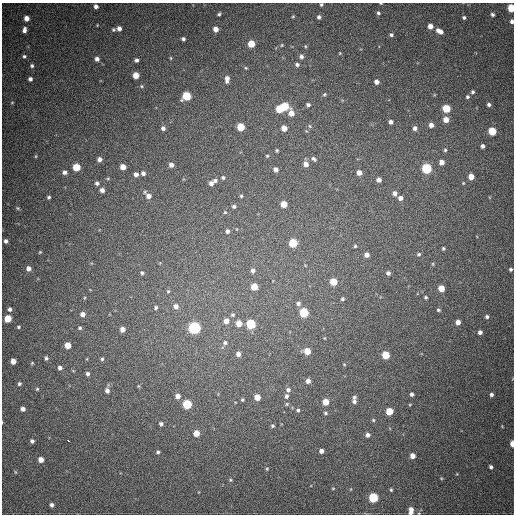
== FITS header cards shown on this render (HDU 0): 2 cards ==
NAXIS1  =                  512
NAXIS2  =                  512

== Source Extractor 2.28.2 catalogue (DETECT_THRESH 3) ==
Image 512 x 512 px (HDU 0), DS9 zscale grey, 1 PNG px = 1 image px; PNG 516 x 516 px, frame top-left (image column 1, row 512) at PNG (2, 3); no overlay
Background 649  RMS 19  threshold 55.7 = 3 sigma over >= 5 px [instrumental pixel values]
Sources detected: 191; all 191 listed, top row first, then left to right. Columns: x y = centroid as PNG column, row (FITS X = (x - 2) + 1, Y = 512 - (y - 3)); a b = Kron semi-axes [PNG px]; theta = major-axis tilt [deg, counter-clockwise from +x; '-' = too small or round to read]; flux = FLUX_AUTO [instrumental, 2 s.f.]
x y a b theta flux
381 3 3 2 - 910
321 4 4 4 - 2000
96 6 4 4 - 4600
511 8 5 4 - 38000
378 13 5 4 - 2100
219 14 4 3 - 2100
492 14 5 5 - 3000
293 16 5 4 - 1600
319 17 5 5 - 3800
26 18 4 4 - 8000
464 18 4 4 - 2300
512 21 5 4 - 4100
97 25 3 3 - 890
430 26 5 5 - 8600
119 28 5 4 - 5600
215 29 5 4 - 8700
24 30 6 4 81 5000
113 30 6 5 - 2200
439 31 7 4 -29 8500
391 35 4 4 - 2600
183 39 4 4 - 2800
251 44 5 5 - 28000
282 45 5 4 - 1500
305 46 5 4 - 1500
340 53 5 4 - 1200
24 56 4 4 - 2200
301 56 7 6 - 4100
171 58 5 3 - 1100
97 59 5 5 - 5500
136 60 4 4 - 3600
297 64 6 5 - 3300
32 66 4 4 - 2300
246 68 4 4 - 1300
136 75 5 5 - 17000
30 79 4 4 - 3700
227 79 7 4 85 6500
376 82 5 4 - 5300
141 86 5 4 - 1700
473 92 4 4 - 2100
324 94 5 5 - 1900
186 96 6 5 - 55000
467 97 5 4 - 2300
12 102 4 3 - 970
308 105 5 4 - 3000
489 105 4 3 - 2800
285 106 5 5 - 45000
446 108 5 5 - 42000
279 109 5 5 - 35000
291 113 7 5 -78 12000
446 120 5 5 - 12000
391 122 5 4 - 4400
431 125 5 5 - 6700
310 126 6 5 - 2000
241 127 5 5 - 34000
163 128 5 5 - 4100
284 128 5 5 - 12000
415 128 5 5 - 5200
492 131 5 5 - 43000
482 146 4 4 - 3400
277 150 4 3 - 1600
445 150 5 4 - 2100
36 156 5 3 - 1200
267 156 4 4 - 1400
99 159 5 5 - 5600
314 159 8 5 -33 3300
441 162 5 5 - 8300
306 164 6 5 - 7400
171 165 5 5 - 5600
76 167 5 5 - 36000
123 167 5 5 - 12000
427 168 5 5 - 110000
276 169 5 5 - 5700
64 172 5 5 - 4300
143 173 5 5 - 4100
359 173 5 5 - 8500
136 174 5 5 - 5300
471 176 5 4 - 12000
108 178 5 3 - 1300
223 178 5 5 - 2400
215 180 5 5 - 2700
379 180 5 4 - 5900
97 183 5 5 - 3100
211 183 5 5 - 5000
463 183 4 4 - 1200
102 190 5 4 - 5100
395 193 6 6 - 5800
148 196 7 6 - 8200
241 196 4 4 - 1600
49 197 4 4 - 2100
400 198 5 5 - 6000
284 204 5 5 - 20000
234 206 5 4 - 2600
18 208 6 4 -22 1700
225 212 4 4 - 1400
227 231 4 4 - 3800
6 241 4 4 - 3800
293 243 5 5 - 57000
355 246 4 4 - 1600
443 248 3 3 - 1700
40 252 4 3 - 1200
419 254 5 5 - 2000
367 255 4 4 - 6300
28 268 5 5 - 6800
511 269 4 4 - 2300
253 270 6 5 - 4200
142 273 4 4 - 2100
388 273 4 4 - 3600
333 282 5 5 - 25000
254 287 5 5 - 20000
441 288 5 5 - 17000
168 291 5 5 - 1700
426 297 3 3 - 1800
342 299 4 4 - 2000
298 303 6 5 - 3500
176 306 6 6 - 6400
156 308 6 4 50 2200
9 309 5 5 - 3600
438 310 5 4 - 1900
304 312 5 5 - 71000
82 314 5 5 - 5700
233 315 6 6 - 2400
487 317 5 4 - 2700
8 319 5 5 - 28000
226 321 6 6 - 8400
458 322 4 4 - 8300
239 323 5 5 - 14000
251 324 5 5 - 81000
18 327 5 4 - 1900
80 328 5 4 - 2100
194 328 6 6 - 240000
122 329 5 4 - 7800
480 332 4 4 - 4200
324 338 5 3 - 1000
225 343 6 5 - 2900
68 345 5 5 - 17000
307 351 5 5 - 18000
238 354 5 5 - 5400
386 355 5 5 - 35000
46 358 5 4 - 2700
102 359 4 4 - 1900
13 361 5 4 - 9800
32 363 4 4 - 1500
344 364 4 3 - 970
60 368 5 5 - 3900
88 374 5 5 - 3300
308 381 5 5 - 5700
19 384 4 4 - 2400
138 386 6 4 -90 1300
37 389 4 4 - 1500
107 390 6 5 - 5100
288 390 5 5 - 3500
412 394 4 4 - 3200
491 394 4 4 - 3200
178 396 5 5 - 7100
286 396 5 4 - 3100
257 397 5 5 - 13000
354 397 6 5 - 2900
242 400 4 4 - 1800
354 401 7 6 - 4100
326 402 5 5 - 18000
187 404 5 5 - 69000
287 404 5 4 - 1500
410 404 5 3 - 1100
23 409 4 4 - 5100
298 410 4 4 - 2100
389 411 5 5 - 29000
325 413 6 4 -19 2100
373 420 5 5 - 1800
161 424 4 4 - 3300
273 426 4 4 - 1900
502 426 4 2 - 850
196 433 5 5 - 16000
367 435 6 5 - 4600
68 440 3 2 - 3400
32 441 4 4 - 3000
512 444 5 3 - 12000
321 451 4 4 - 5000
158 452 4 4 - 2000
412 456 4 4 - 8500
41 460 4 4 - 10000
491 467 4 4 - 3000
267 469 4 4 - 1300
15 472 5 3 - 990
441 478 5 4 - 1200
230 480 5 4 - 1600
333 488 4 3 - 1000
351 489 5 3 - 850
391 490 4 3 - 1500
373 498 5 5 - 81000
52 505 4 4 - 3200
411 510 7 4 85 8800
At the frame edge (FLAGS 8, measured only in part): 6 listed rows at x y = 381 3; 321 4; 511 8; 512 21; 512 444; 411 510